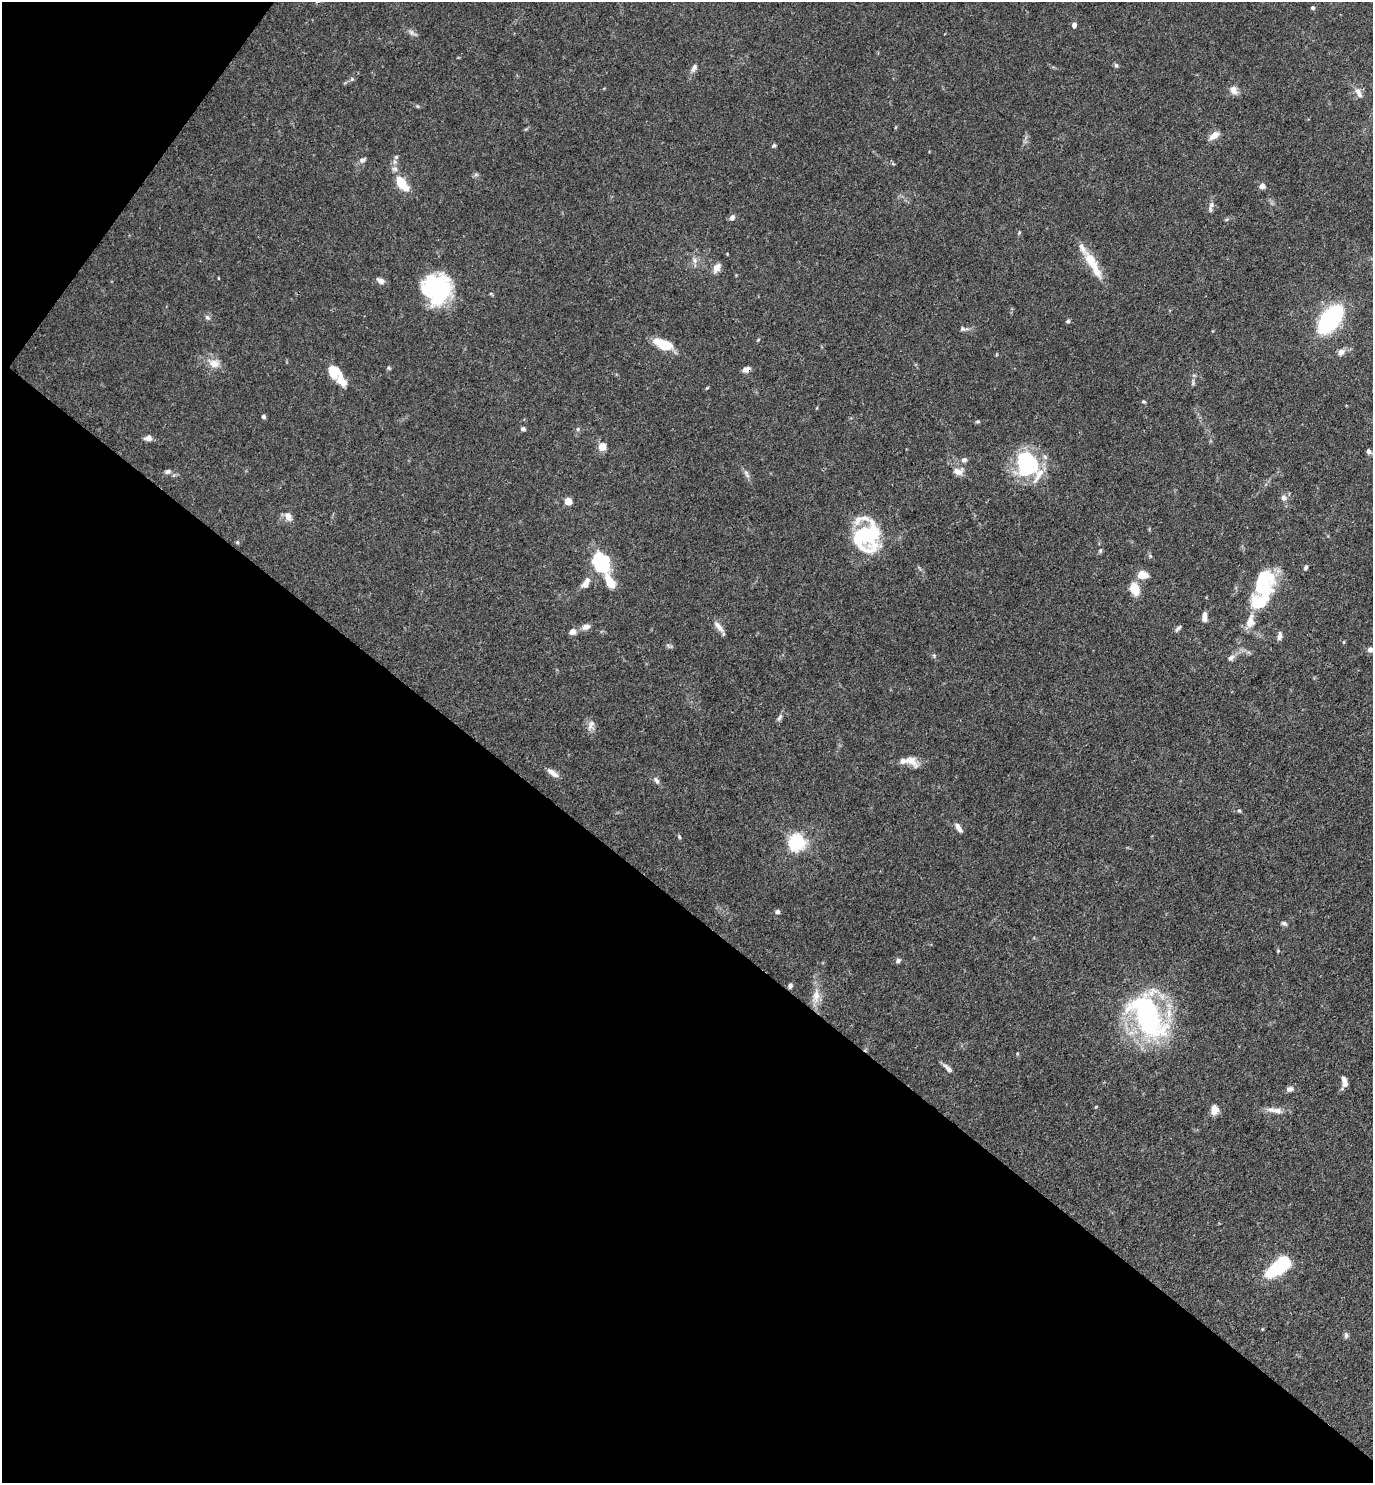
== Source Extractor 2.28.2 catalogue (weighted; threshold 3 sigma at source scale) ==
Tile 9 of 4 x 4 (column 1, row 3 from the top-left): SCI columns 153-1523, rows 1481-2961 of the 5929 x 5923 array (HDU 1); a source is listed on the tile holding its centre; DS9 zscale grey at full resolution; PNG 1375 x 1485 px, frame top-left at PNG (2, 2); no overlay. Shown black and unused: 41% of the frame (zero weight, under 3 of 4 exposures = <1% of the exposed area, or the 3 px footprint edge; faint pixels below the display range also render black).
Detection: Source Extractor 2.28.2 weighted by HDU 2 'WHT'; one run over the whole footprint, this tile lists its part. Background 0.119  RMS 0.0043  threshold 0.0195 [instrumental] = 3 sigma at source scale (4.5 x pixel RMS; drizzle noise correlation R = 1.50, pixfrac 1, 0.05/0.05 arcsec/px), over >= 5 px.
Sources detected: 99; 1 inside a brighter object's white glare — not listed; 7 inside a brighter listed object's ellipse — not listed separately; the other 91 listed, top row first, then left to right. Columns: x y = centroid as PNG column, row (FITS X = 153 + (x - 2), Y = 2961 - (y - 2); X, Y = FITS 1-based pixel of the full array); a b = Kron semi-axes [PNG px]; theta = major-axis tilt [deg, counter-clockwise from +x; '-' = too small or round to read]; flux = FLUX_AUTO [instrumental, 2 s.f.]
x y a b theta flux
1313 8 5 4 - 0.83
1074 25 6 5 - 1.5
411 32 8 5 -45 1.2
1116 65 6 5 - 0.86
694 68 12 6 61 1.7
352 79 6 5 - 0.73
1233 90 12 8 -62 2.7
1359 93 15 6 -62 2.5
1214 135 12 7 39 3.8
774 145 5 4 - 0.71
396 157 6 4 44 0.6
362 160 8 6 15 1.2
402 183 18 9 -54 11
1262 186 7 6 - 2
1211 206 16 5 81 1.8
732 217 7 6 - 1.4
695 260 9 4 -82 1.4
1093 264 42 10 -61 11
717 268 13 8 59 2.6
218 278 4 2 - 0.32
380 281 11 6 -35 1.9
431 290 37 22 45 40
207 317 8 6 -42 1.2
1330 319 20 11 52 77
1068 321 5 5 - 0.77
963 329 11 6 -8 1.3
664 344 18 8 -21 14
1341 352 10 8 53 2.1
214 363 15 10 -11 4.2
389 368 5 5 - 0.62
746 369 9 6 22 2.1
334 372 16 13 -50 8.6
1143 401 5 5 - 0.64
264 417 5 4 - 0.94
523 429 5 4 - 1.1
578 429 5 5 - 0.72
148 438 8 6 6 2.4
602 447 7 6 - 5.1
1369 451 6 5 - 1.2
964 460 8 6 9 1.3
1027 464 30 22 -56 39
168 471 8 6 32 1.1
958 471 13 9 -3 3.1
746 474 12 5 -67 1.6
1283 498 8 7 - 1.6
568 501 5 5 - 11
288 516 12 8 -63 2.8
866 536 29 26 -84 42
237 542 5 4 - 0.51
601 562 20 15 -63 31
1306 567 6 5 - 0.83
1143 575 12 8 -7 5.3
1262 580 31 28 72 24
609 581 22 9 -61 6.2
586 582 15 7 56 3.4
1134 589 12 8 -68 7.7
1204 619 7 6 - 1.7
1250 621 18 11 78 5.3
586 627 10 7 15 2.3
719 627 18 6 -50 2.7
1178 628 10 4 44 0.99
572 632 7 6 - 2.5
1279 636 12 5 79 1.5
1344 642 5 3 - 0.36
1370 649 8 7 - 1.7
934 655 6 5 - 0.66
1231 657 11 6 32 1.7
780 717 11 5 54 1.2
590 726 12 6 57 1.9
910 760 22 11 -34 4.3
553 773 15 6 -36 3.1
656 780 10 6 -60 1.5
1239 811 5 4 - 0.58
958 827 11 5 -56 2.3
679 837 6 4 -70 0.63
797 842 6 6 - 150
778 912 5 5 - 1.3
1284 923 8 5 -24 0.98
1278 951 5 4 - 0.46
898 960 6 6 - 1.1
790 986 6 4 63 1.2
816 996 20 10 82 5.3
1169 1013 16 7 89 5.1
1148 1016 36 19 -61 110
948 1068 14 5 -43 2
1345 1084 9 7 80 1.9
1289 1089 9 7 7 1.6
1214 1110 10 7 82 4.5
1277 1111 14 7 -7 2.9
1278 1267 24 10 39 35
1346 1335 8 5 -88 1.1
Overlapping masked pixels (flux is a lower limit): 1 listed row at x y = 746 369